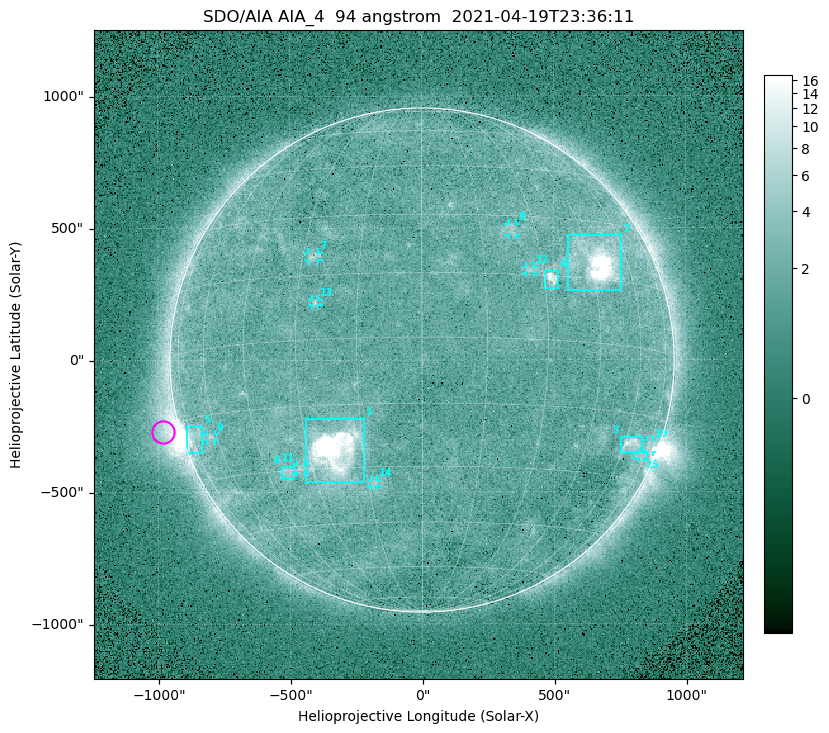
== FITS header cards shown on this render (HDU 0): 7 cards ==
TELESCOP= 'SDO/AIA '
INSTRUME= 'AIA_4   '
WAVELNTH=                   94
WAVEUNIT= 'angstrom'
DATE-OBS= '2021-04-19T23:36:11.12'
CTYPE1  = 'HPLN-TAN'
CTYPE2  = 'HPLT-TAN'

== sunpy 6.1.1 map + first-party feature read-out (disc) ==
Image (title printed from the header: SDO/AIA AIA_4  94 angstrom  2021-04-19T23:36:11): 512 x 512 px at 4.8 arcsec/px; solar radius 955 arcsec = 199 px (full disc in frame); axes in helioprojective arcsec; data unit not stated in the header (colour bar unlabelled)
Orientation: roll -0.138 deg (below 1 deg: not rotated)
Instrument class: DISC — disc imager (sunpy class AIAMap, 94 A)
Bright regions (active regions / flare kernels): reference = the median radial profile (limb darkening/brightening removed); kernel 5 px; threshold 5 sigma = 2.48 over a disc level ~1.75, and >= 1.15x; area >= 9 px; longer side >= 5 px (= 24 arcsec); searched inside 0.97 R_sun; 15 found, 15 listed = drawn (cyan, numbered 1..; 9 of them under ~33 arcsec drawn as corner ticks so the feature stays visible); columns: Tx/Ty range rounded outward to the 10 arcsec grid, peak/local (2 s.f.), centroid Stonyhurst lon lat
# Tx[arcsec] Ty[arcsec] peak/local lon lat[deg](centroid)
1 -440..-220 -460..-220 607 -23 -26
2 550..760 260..470 56 +47 +19
3 750..830 -350..-290 4.7 +63 -22
4 460..520 270..340 6.9 +32 +14
5 -900..-830 -350..-250 6 -72 -19
6 -540..-480 -450..-400 3.1 -38 -30
7 -430..-390 380..410 3.3 -27 +20
8 330..360 470..520 2.8 +23 +26
9 -820..-780 -300..-280 3 -63 -20
10 850..880 -350..-300 3 +75 -21
11 -480..-440 -430..-390 2.7 -33 -30
12 390..430 330..360 3 +26 +16
13 -420..-390 210..230 3 -25 +9
14 -190..-170 -480..-450 2.7 -13 -34
15 810..840 -380..-350 2.2 +72 -24
Off-limb structures (1.02-1.3 R_sun): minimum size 50 px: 7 found; the strongest spans PA ~90..115 deg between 1.02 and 1.22 R_sun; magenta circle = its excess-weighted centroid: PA ~105 deg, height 1.07 R_sun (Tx ~-980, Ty ~-270 arcsec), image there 4.9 x the reference